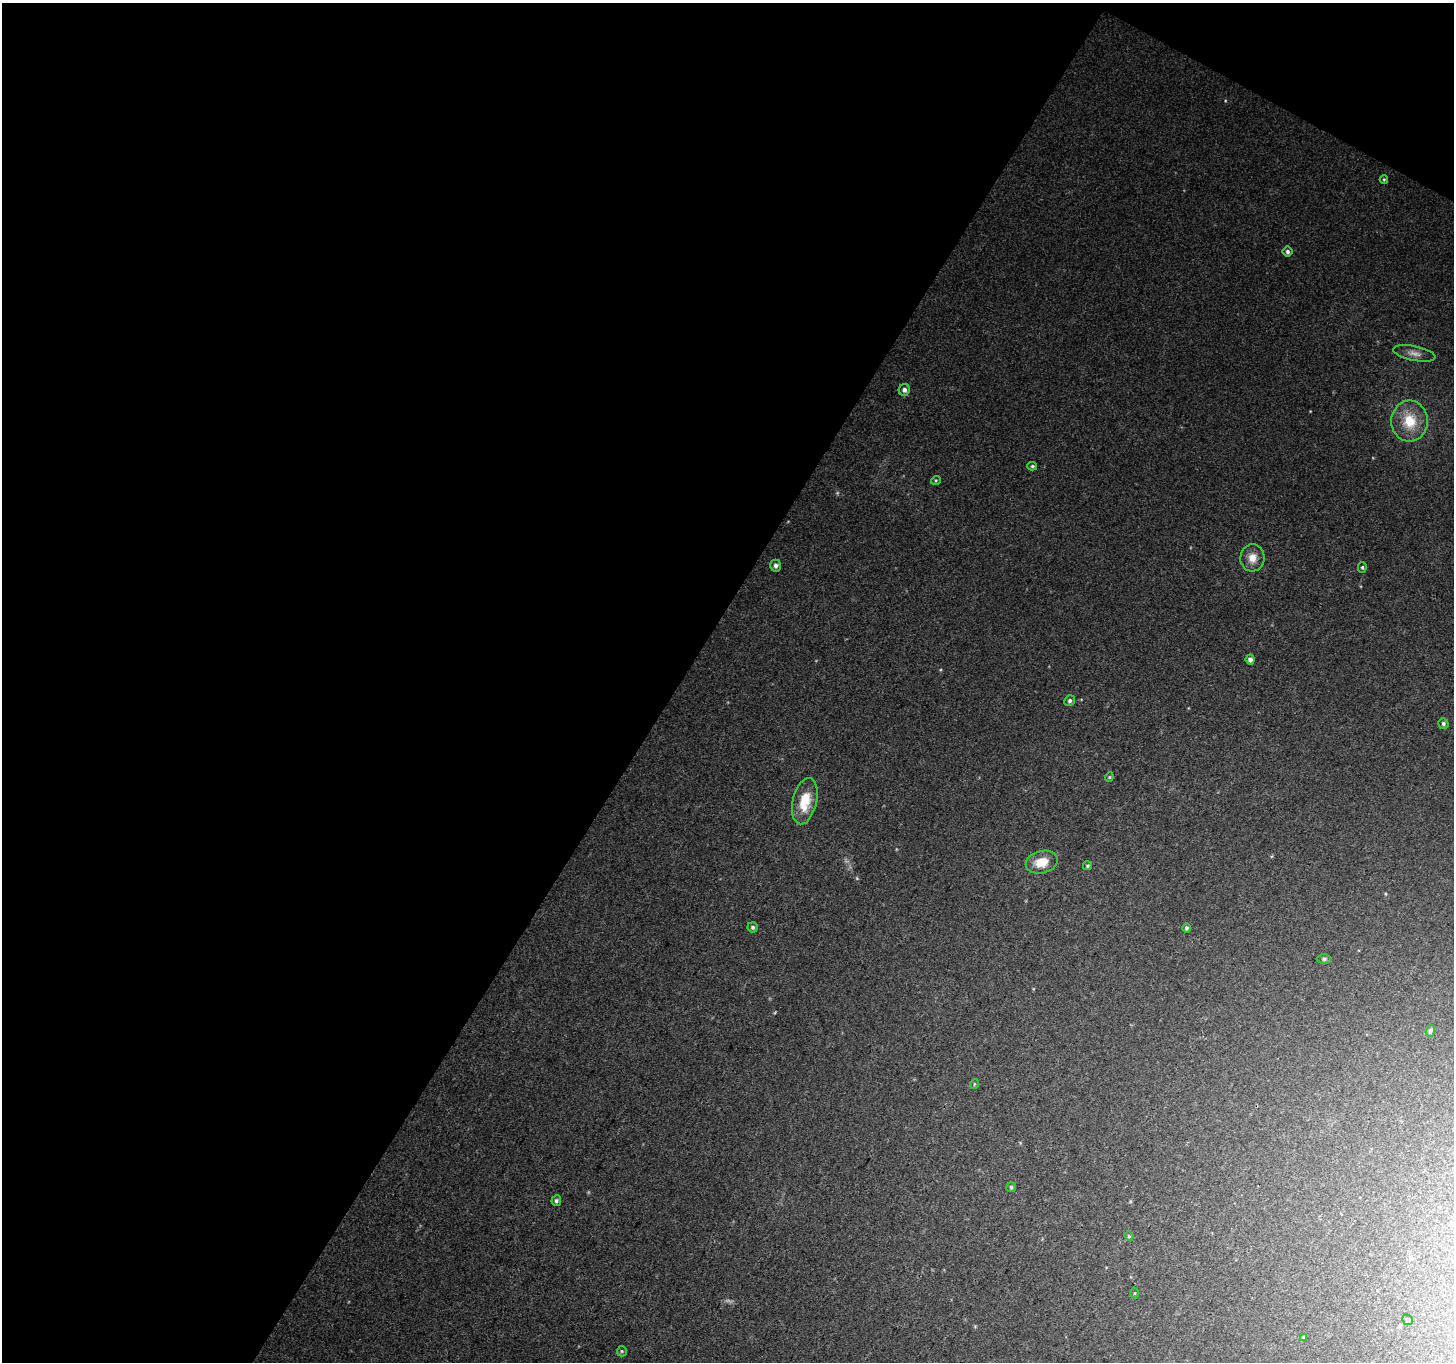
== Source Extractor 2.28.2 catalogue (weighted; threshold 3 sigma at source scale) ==
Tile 1 of 2 x 2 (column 1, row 1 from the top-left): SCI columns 2-1453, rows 1481-2840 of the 2905 x 2942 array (HDU 1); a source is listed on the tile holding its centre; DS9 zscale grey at full resolution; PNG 1456 x 1364 px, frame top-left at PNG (2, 3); each listed source drawn as its Kron ellipse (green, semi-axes under 4 px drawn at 4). Shown black and unused: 49% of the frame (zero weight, under 3 of 4 exposures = <1% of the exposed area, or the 3 px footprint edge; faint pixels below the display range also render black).
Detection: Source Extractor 2.28.2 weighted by HDU 2 'WHT'; one run over the whole footprint, this tile lists its part. Background 0.0295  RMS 0.0081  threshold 0.0365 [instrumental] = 3 sigma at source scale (4.5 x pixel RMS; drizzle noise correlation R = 1.50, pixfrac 1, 0.0396/0.0396 arcsec/px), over >= 5 px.
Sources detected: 31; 2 too faint to see at this stretch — neither listed nor drawn; the other 29 listed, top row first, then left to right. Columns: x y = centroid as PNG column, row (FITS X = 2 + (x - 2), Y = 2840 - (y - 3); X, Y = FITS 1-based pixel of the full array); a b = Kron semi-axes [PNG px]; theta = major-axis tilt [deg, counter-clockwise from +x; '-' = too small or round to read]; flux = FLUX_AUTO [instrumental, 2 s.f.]
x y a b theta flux
1384 179 4 4 - 0.86
1287 252 5 5 - 2
1414 353 21 7 -11 5.8
904 390 6 5 - 2.8
1410 421 20 18 90 24
1032 466 5 4 - 1.1
936 480 5 3 - 0.82
1252 558 14 12 85 9.4
776 566 6 5 - 2.9
1362 567 5 4 - 1.2
1250 660 5 4 - 3.5
1070 701 5 5 - 1.6
1443 724 5 5 - 1.8
1109 777 4 4 - 0.83
805 801 23 12 77 21
1042 862 16 11 14 15
1087 866 5 4 - 1.1
753 927 5 5 - 1.7
1186 928 5 4 - 1.5
1324 959 6 5 - 1.5
1430 1031 6 4 70 1.6
974 1084 5 3 - 0.64
1011 1187 5 5 - 1.4
556 1201 5 4 - 1.8
1129 1236 5 4 - 0.9
1134 1293 5 3 - 0.82
1407 1320 5 5 - 1.6
1304 1337 4 4 - 1
622 1351 5 5 - 1